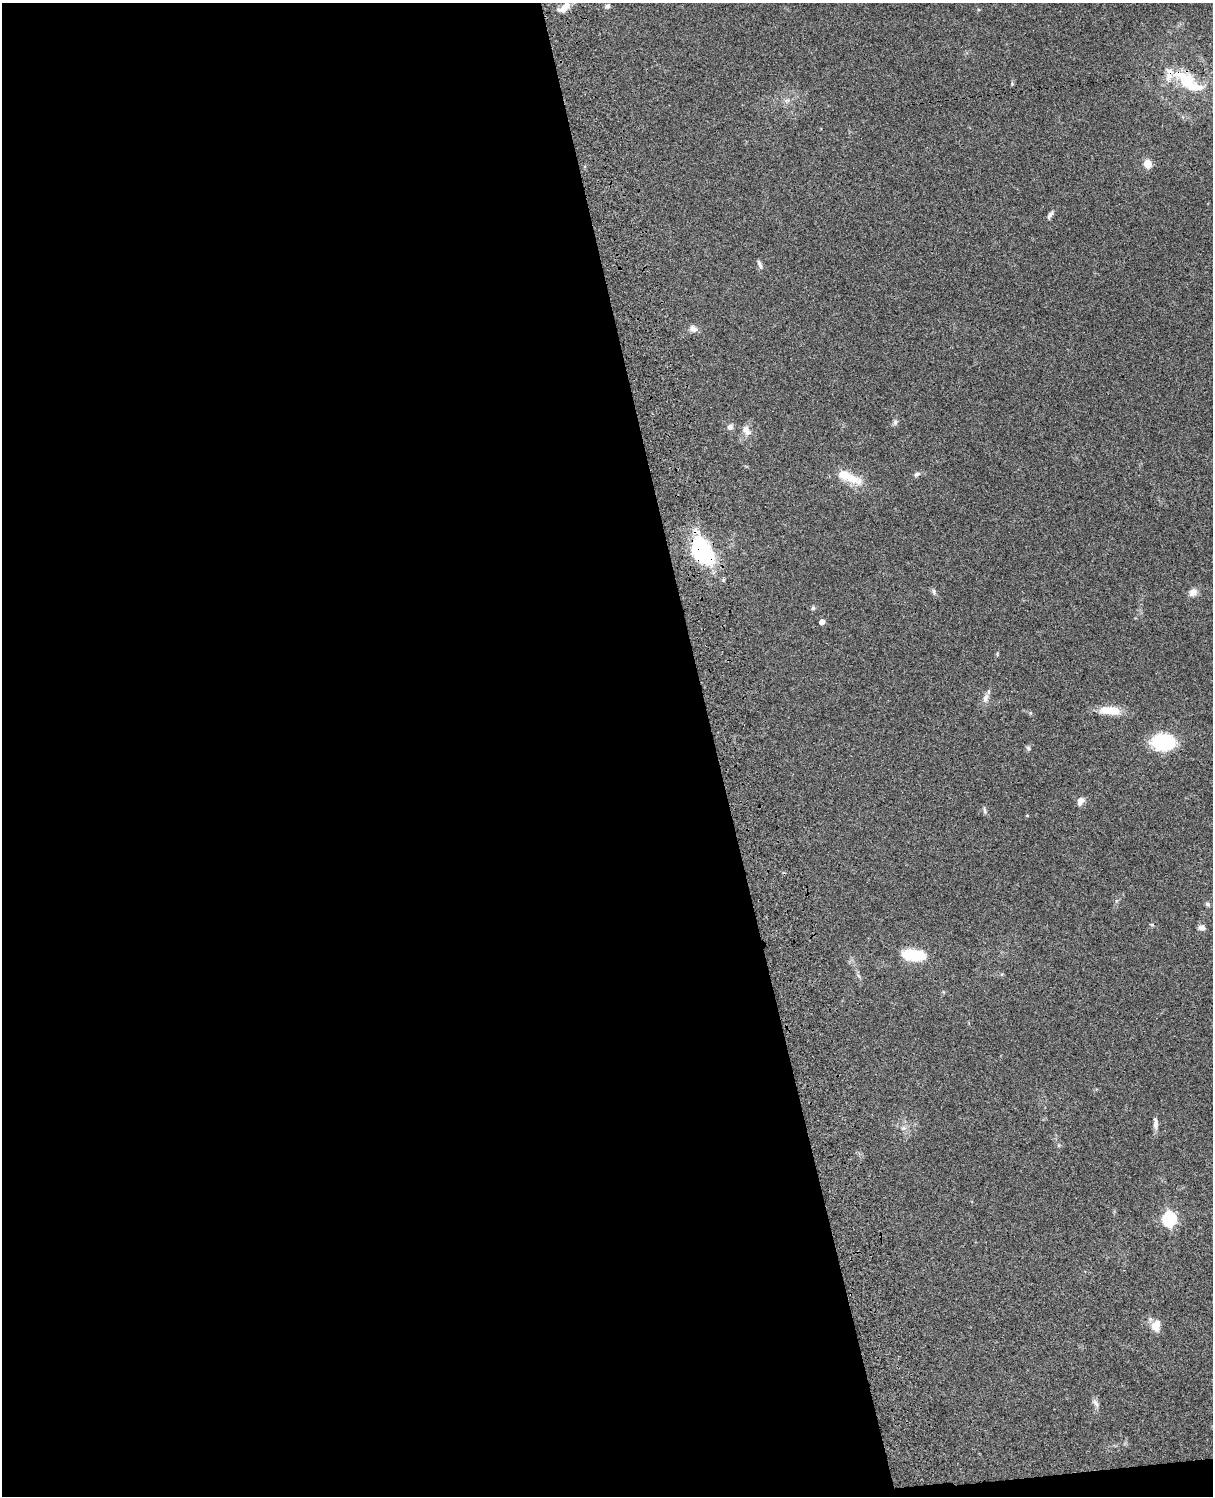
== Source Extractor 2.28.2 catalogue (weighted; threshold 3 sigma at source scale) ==
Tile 9 of 4 x 3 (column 1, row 3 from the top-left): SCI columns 121-1331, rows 278-1771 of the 5083 x 4925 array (HDU 1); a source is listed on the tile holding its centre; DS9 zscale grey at full resolution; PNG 1215 x 1498 px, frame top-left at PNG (2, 3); no overlay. Shown black and unused: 59% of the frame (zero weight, under 3 of 4 exposures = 6% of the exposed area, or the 3 px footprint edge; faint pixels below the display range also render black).
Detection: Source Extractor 2.28.2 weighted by HDU 2 'WHT'; one run over the whole footprint, this tile lists its part. Background 0.0782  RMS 0.0059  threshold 0.0266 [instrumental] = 3 sigma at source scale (4.5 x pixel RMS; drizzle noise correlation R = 1.50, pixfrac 1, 0.05/0.05 arcsec/px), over >= 5 px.
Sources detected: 36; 2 inside a brighter listed object's ellipse — not listed separately; the other 34 listed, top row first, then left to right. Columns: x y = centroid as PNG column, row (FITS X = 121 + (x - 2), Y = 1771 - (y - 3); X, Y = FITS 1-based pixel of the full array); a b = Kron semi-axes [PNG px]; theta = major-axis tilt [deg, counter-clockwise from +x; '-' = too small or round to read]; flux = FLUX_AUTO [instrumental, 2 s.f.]
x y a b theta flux
607 6 8 6 28 1.3
564 7 16 7 36 5.5
1187 81 33 19 -39 27
1147 164 5 5 - 20
1050 215 12 5 59 1.9
760 265 13 5 -68 1.8
693 329 12 8 -15 3
895 422 8 6 86 1.4
730 427 8 7 - 2.1
746 431 15 9 -62 4.2
916 474 10 6 23 1.6
849 477 39 12 -23 13
701 551 24 14 -60 82
934 592 9 5 -80 1.4
1193 592 11 9 41 3.5
813 608 6 5 - 0.95
822 622 4 4 - 3.7
986 698 14 7 81 3.2
1110 711 27 10 -4 11
1030 713 5 5 - 0.78
1163 742 13 9 0 67
1028 748 7 5 -46 1
1080 801 10 8 59 3.3
984 810 10 4 -84 1.2
1027 815 5 3 - 0.48
1207 904 7 5 -50 1.2
1152 925 6 3 -19 0.65
1202 928 8 6 -15 2.4
913 955 25 11 -7 22
1155 1124 17 6 -87 2.7
903 1128 8 6 19 1.7
1169 1219 7 6 - 100
1156 1326 13 10 82 6.7
1095 1403 14 6 -51 2.1
Overlapping masked pixels (flux is a lower limit): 1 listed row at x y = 701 551